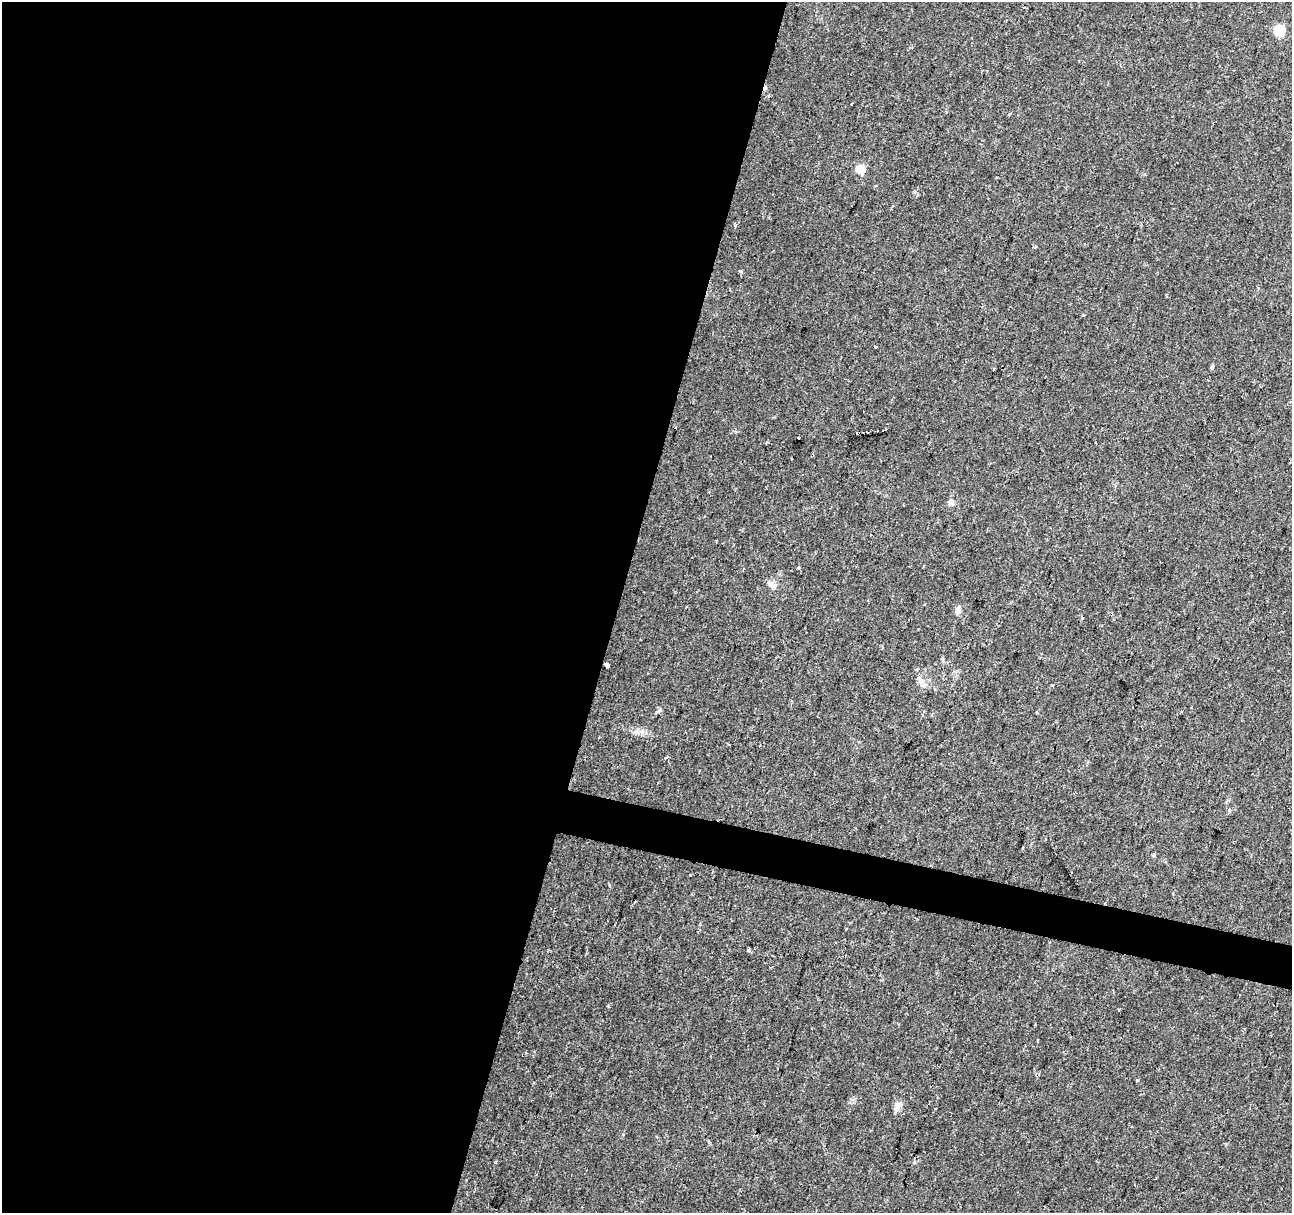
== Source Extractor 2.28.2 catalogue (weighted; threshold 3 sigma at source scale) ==
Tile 5 of 4 x 4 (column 1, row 2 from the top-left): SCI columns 8-1297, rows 2706-3916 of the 5165 x 5346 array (HDU 1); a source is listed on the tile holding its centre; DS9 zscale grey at full resolution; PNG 1294 x 1215 px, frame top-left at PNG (2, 2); no overlay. Shown black and unused: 50% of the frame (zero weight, under 2 of 3 exposures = <1% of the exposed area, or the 3 px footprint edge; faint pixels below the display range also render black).
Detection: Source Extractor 2.28.2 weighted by HDU 2 'WHT'; one run over the whole footprint, this tile lists its part. Background 0.0365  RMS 0.0038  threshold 0.017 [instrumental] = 3 sigma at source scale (4.5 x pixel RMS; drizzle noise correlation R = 1.50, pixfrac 1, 0.0396/0.0396 arcsec/px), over >= 5 px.
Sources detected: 29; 5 cosmic-ray / hot-pixel residue — not listed; the other 24 listed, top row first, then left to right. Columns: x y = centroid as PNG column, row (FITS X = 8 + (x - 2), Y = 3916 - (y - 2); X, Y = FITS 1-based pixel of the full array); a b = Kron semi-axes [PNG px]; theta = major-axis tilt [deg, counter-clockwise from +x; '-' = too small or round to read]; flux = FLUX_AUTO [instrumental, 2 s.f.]
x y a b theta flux
1279 30 6 5 - 25
860 169 5 5 - 14
1035 246 4 3 - 0.51
1083 315 3 3 - 0.89
875 347 3 2 - 0.38
1212 367 5 4 - 0.72
993 369 3 3 - 0.82
885 429 5 3 - 2.2
798 438 3 3 - 0.69
951 502 9 7 9 1.3
798 568 3 3 - 0.68
774 586 7 6 - 1.2
958 610 8 6 64 1.7
607 665 4 4 - 2.7
924 685 7 7 - 1.3
659 710 6 5 - 0.79
642 732 8 4 -89 0.92
666 757 4 3 - 0.9
699 770 3 2 - 0.47
1023 847 3 3 - 1.2
609 885 4 3 - 0.5
1119 1010 3 2 - 0.49
1138 1080 4 3 - 0.46
897 1106 13 9 77 2
Unlisted compact peaks at least as high as the median listed source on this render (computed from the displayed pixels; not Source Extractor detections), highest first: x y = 748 950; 741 272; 608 1006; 914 192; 709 1142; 1153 855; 690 875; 1229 810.